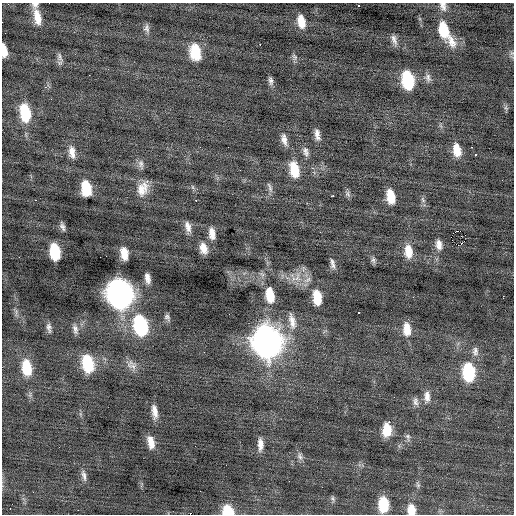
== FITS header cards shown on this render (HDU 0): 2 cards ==
NAXIS1  =                  512 / Axis length
NAXIS2  =                  512 / Axis length

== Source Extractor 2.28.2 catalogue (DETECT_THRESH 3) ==
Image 512 x 512 px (HDU 0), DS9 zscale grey, 1 PNG px = 1 image px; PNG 516 x 516 px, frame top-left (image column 1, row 512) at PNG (2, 3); no overlay
Background -0.0546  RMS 0.88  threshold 2.63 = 3 sigma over >= 5 px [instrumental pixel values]
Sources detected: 94; all 94 listed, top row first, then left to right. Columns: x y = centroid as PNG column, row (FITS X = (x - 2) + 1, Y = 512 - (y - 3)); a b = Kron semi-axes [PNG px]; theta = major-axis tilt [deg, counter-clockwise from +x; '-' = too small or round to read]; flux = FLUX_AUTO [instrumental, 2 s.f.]
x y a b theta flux
35 5 9 8 - 240
358 6 3 2 - 690
443 6 13 9 -76 340
37 17 20 8 -78 830
301 21 12 7 -78 780
147 28 11 7 -81 220
443 29 20 10 -76 1800
394 40 15 6 -72 290
452 42 20 10 -66 670
260 44 3 2 - 500
4 51 12 5 -84 580
195 52 17 11 -80 1700
512 53 7 4 -90 120
60 57 14 7 -68 240
294 57 10 6 -61 160
108 69 3 3 - 47
89 75 2 2 - 110
428 78 12 8 -79 260
408 80 15 9 -80 3600
271 81 11 6 -80 210
45 87 3 3 - 130
506 108 6 5 - 110
25 113 18 10 -80 2400
317 134 14 6 -81 360
284 140 16 7 -77 390
471 147 2 2 - 46
457 150 14 8 -80 910
72 152 16 8 -82 490
306 152 13 7 -74 270
476 155 3 3 - 310
141 164 13 6 -79 240
294 169 18 10 -78 1400
193 187 6 4 -88 95
270 187 14 5 -71 200
86 188 13 8 -82 1900
143 189 19 12 66 840
348 194 9 7 -67 160
333 196 4 2 - 340
391 196 14 8 -79 1100
35 200 2 2 - 220
423 200 9 5 -63 150
62 226 10 5 -70 210
188 227 14 7 -73 390
458 231 3 2 - 4700
212 233 13 7 -81 520
461 236 2 2 - 55
460 244 6 3 20 1800
439 245 14 8 -80 430
203 248 11 7 -75 580
408 251 17 10 -84 900
55 252 13 8 -81 2500
124 253 11 6 -81 780
373 260 8 6 -74 160
332 264 13 5 -81 250
147 278 10 5 -79 350
293 279 4 4 - 210
307 280 13 6 32 340
120 294 17 12 -78 41000
270 295 17 9 -80 1300
503 296 2 2 - 140
317 297 15 8 -83 1300
413 297 2 2 - 34
358 312 3 3 - 550
229 314 2 2 - 35
167 317 8 7 - 170
292 321 24 9 -77 630
140 325 18 11 -78 5600
49 328 13 6 -79 230
75 329 14 7 -80 280
407 329 15 8 -86 800
267 341 18 13 -81 56000
475 351 13 8 -88 310
88 363 16 9 -78 2800
132 365 16 11 -36 450
27 367 17 10 -80 1700
469 372 16 10 -86 3700
427 397 15 8 -90 420
415 401 12 7 -79 240
154 411 16 7 -82 480
389 422 3 2 - 300
498 427 2 2 - 120
387 429 13 8 88 1200
408 437 10 6 -78 180
151 442 11 6 -77 600
260 444 15 6 -90 440
300 456 10 7 -75 220
84 476 11 5 -69 330
418 485 8 5 -61 130
333 499 9 5 -64 130
383 504 12 8 -89 2200
10 509 2 2 - 73
78 510 2 2 - 32
411 510 11 8 -81 820
228 511 9 8 - 2000
At the frame edge (FLAGS 8, measured only in part): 5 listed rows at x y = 35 5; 443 6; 4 51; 411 510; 228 511